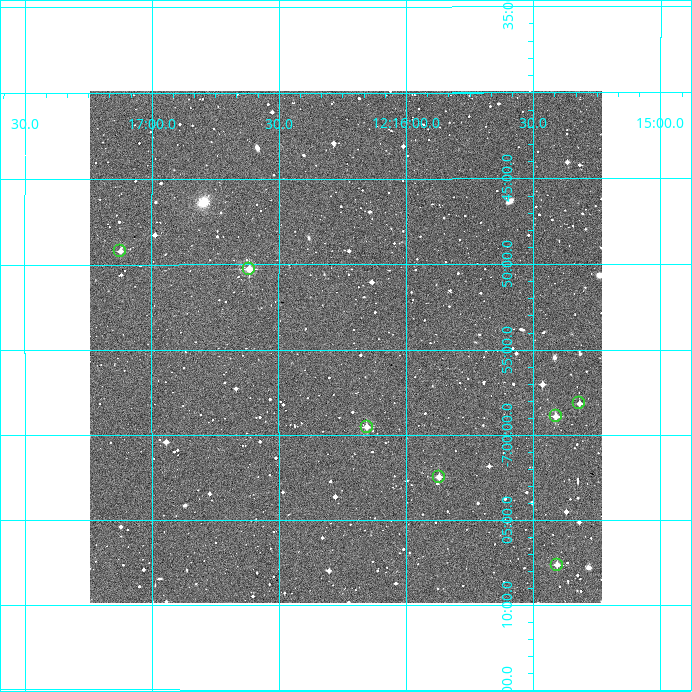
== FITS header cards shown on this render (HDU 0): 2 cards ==
NAXIS1  =                  512
NAXIS2  =                  512

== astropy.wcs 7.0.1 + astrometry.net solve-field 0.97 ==
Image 512 x 512 px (HDU 0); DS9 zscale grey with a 90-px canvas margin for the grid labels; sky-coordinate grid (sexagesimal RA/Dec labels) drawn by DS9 from the SOLVED WCS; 7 Tycho-2 reference stars matched to detected sources circled (green)
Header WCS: RA---TAN/DEC--TAN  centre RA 12:16:14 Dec -06:55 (184.06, -6.91 deg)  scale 3.52 arcsec/px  FOV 30.0' x 30.0'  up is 0 deg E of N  parity normal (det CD < 0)
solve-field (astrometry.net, Tycho-2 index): VERIFIED the header's WCS against the Tycho-2 star catalogue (verified at 2 index scales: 7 matches each, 0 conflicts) and refined it, rather than solving blind
Solved WCS: RA---TAN-SIP/DEC--TAN-SIP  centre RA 12:16:14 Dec -06:55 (184.06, -6.91 deg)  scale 3.52 arcsec/px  FOV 30.0' x 30.0'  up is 0 deg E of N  parity normal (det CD < 0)
The solver's refit moves the header's centre by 0.78 arcsec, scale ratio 1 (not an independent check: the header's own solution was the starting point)
Tycho-2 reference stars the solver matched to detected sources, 7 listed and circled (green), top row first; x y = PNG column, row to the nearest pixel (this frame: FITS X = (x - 90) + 1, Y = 512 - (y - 94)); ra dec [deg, ICRS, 3 dp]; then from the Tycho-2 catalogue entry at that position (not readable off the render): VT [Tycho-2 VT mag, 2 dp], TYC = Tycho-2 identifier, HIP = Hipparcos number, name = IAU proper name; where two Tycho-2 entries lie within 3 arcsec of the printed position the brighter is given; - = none
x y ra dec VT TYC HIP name
120 254 184.281 -6.820 11.77 4946-357-1 - -
249 272 184.154 -6.838 10.03 4946-389-1 - -
579 406 183.829 -6.969 11.51 4946-282-1 - -
556 419 183.852 -6.981 10.69 4946-267-1 - -
367 430 184.038 -6.992 11.51 4946-313-1 - -
439 480 183.967 -7.041 11.70 4946-344-1 - -
557 568 183.851 -7.127 11.24 4946-461-1 - -